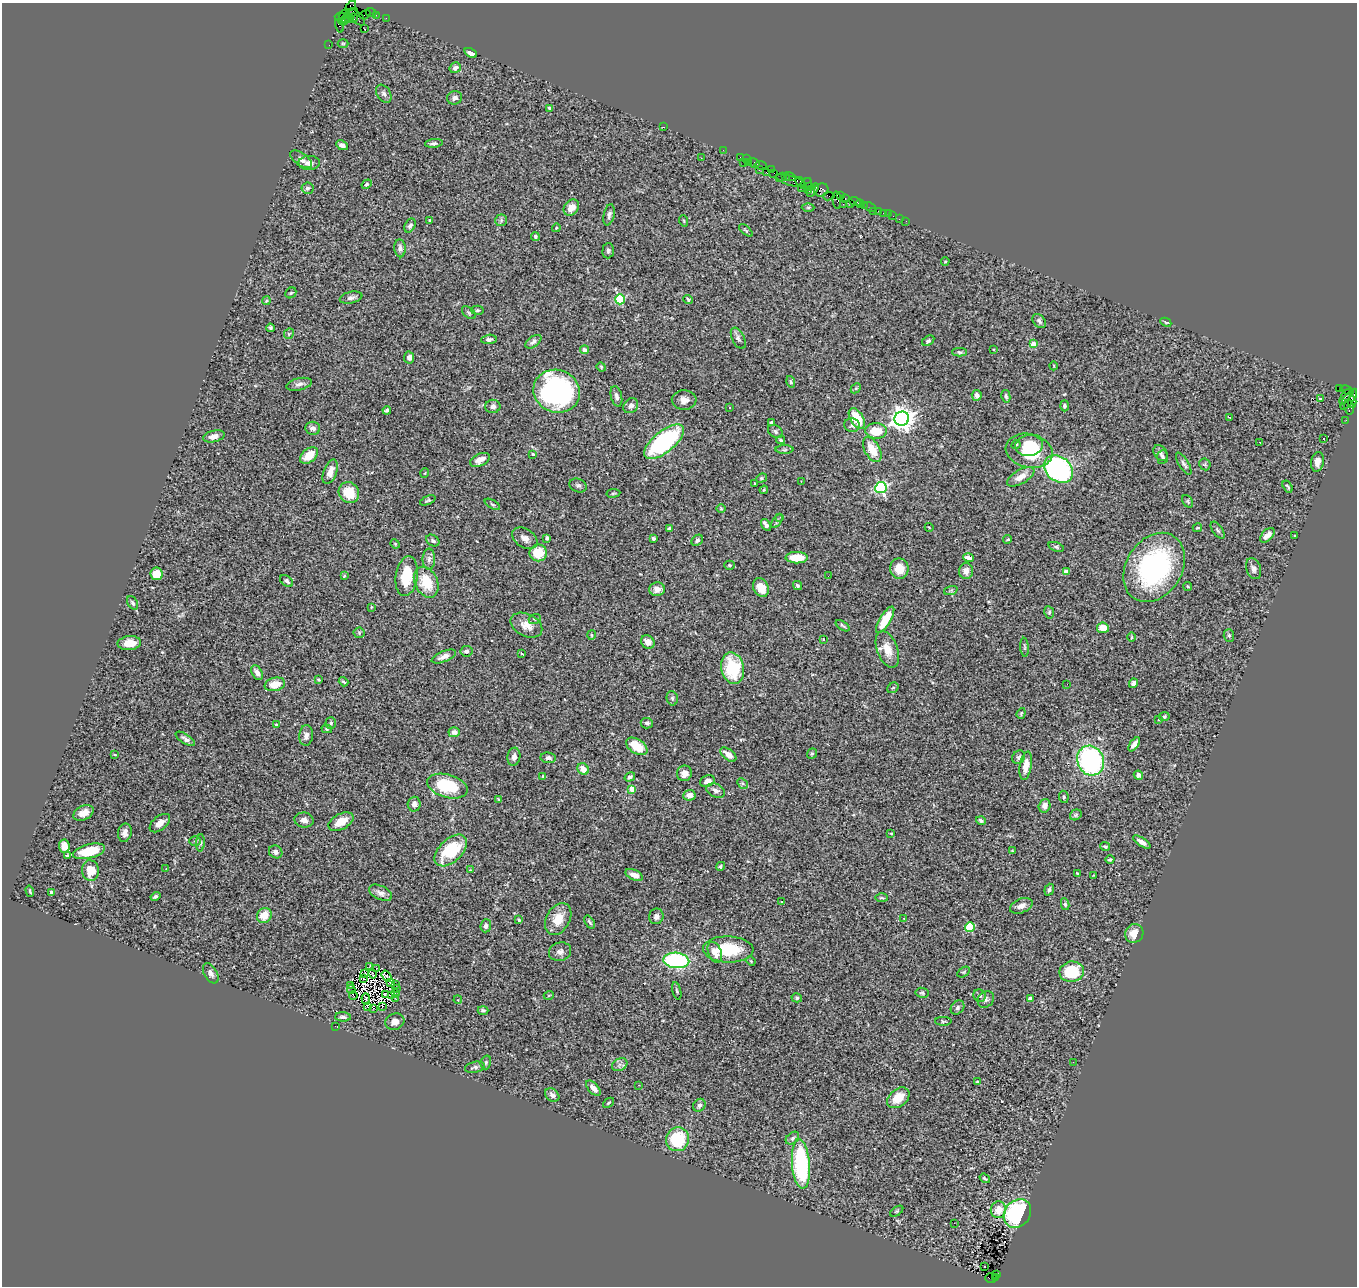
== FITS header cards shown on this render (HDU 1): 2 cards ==
NAXIS1  =                 1355
NAXIS2  =                 1284

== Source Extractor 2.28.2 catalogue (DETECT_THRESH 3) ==
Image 1355 x 1284 px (HDU 1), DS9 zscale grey, 1 PNG px = 1 image px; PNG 1359 x 1288 px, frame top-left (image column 1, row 1284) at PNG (2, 3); each listed source drawn as its Kron ellipse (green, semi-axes under 4 px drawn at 4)
Background 2.47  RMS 0.072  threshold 0.215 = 3 sigma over >= 5 px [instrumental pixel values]
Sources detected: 387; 9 with non-positive FLUX_AUTO (blend fragments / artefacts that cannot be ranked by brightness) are neither listed nor drawn; the other 378 listed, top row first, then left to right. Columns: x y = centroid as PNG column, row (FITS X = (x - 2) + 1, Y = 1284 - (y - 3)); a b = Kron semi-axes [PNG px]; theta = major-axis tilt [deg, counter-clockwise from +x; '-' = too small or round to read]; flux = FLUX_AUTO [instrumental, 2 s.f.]
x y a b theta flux
351 6 6 4 45 75
371 12 5 3 - 140
351 13 8 3 27 360
344 15 6 3 45 75
365 15 6 2 31 91
376 15 2 2 - 30
356 17 11 5 -42 720
342 18 7 5 -7 250
349 18 5 3 - 390
353 18 4 3 - 230
386 18 2 2 - 51
343 21 5 4 - 310
339 26 7 3 -74 270
365 29 2 2 - 750
343 43 5 3 - 4.8
329 45 2 2 - 40
471 53 7 4 -27 30
455 68 6 5 - 19
384 94 10 6 -57 18
455 98 7 6 - 17
549 108 4 4 - 9.1
663 127 3 2 - 210
434 143 9 4 6 13
342 145 6 4 -29 20
723 150 2 2 - 42
740 157 2 2 - 51
701 158 3 2 - 4
301 159 13 6 -34 20
746 159 2 2 - 91
743 162 2 2 - 200
749 162 3 2 - 84
309 163 11 7 1 27
754 163 6 3 -30 190
760 165 6 3 -8 200
771 169 4 3 - 150
759 170 3 2 - 110
766 172 3 2 - 140
774 173 3 2 - 37
785 176 4 2 - 100
789 176 6 3 -17 280
781 177 6 3 25 140
791 181 15 5 -16 710
800 182 5 3 - 250
367 184 5 4 - 6.7
806 184 6 3 41 410
809 187 3 3 - 300
307 188 6 5 - 11
801 188 3 2 - 84
809 190 4 3 - 460
813 190 8 3 53 360
821 190 7 6 - 810
829 196 6 3 7 470
840 196 3 2 - 100
845 199 3 2 - 96
837 200 8 3 -84 380
855 201 6 3 -20 310
850 203 4 3 - 97
843 204 2 2 - 68
860 204 4 3 - 130
864 206 3 3 - 140
808 207 6 4 0 6.8
870 207 6 3 -26 100
571 208 9 7 52 43
873 211 2 2 - 28
879 211 4 3 - 200
883 213 2 2 - 23
888 214 2 2 - 21
609 215 11 5 77 15
893 216 2 2 - 12
899 219 2 2 - 22
430 220 3 3 - 7.1
501 220 6 6 - 9.1
684 221 6 3 -72 4.8
906 221 2 2 - 13
410 226 7 5 59 12
556 228 4 3 - 4.6
746 230 8 4 -41 6.9
535 236 4 4 - 7.2
400 248 9 5 -84 18
608 251 8 6 85 12
945 261 4 3 - 5.7
291 293 6 5 - 6.8
351 298 11 5 12 16
620 299 5 5 - 290
688 299 5 3 - 7.4
266 301 4 3 - 4.3
477 310 6 4 3 7.5
469 313 8 5 -42 9
1039 321 8 5 -50 13
1166 322 6 4 -27 6.4
270 328 4 3 - 8.2
289 334 5 5 - 6.8
738 338 11 6 -64 15
489 339 8 4 7 14
928 341 7 4 34 11
533 342 9 5 36 16
1033 344 4 4 - 66
993 349 4 2 - 3.3
584 350 4 4 - 22
960 352 7 4 -2 9
409 357 6 5 - 18
1054 366 4 3 - 3.6
601 367 5 4 - 5.2
791 382 6 4 -73 7.9
299 384 13 6 13 21
856 388 5 4 - 5.8
1339 388 4 3 - 1100
1347 390 7 3 -21 100
557 391 23 21 -21 1100
977 395 5 5 - 19
616 396 11 5 -77 18
1006 396 6 4 -77 9.2
1345 397 9 2 61 360
1320 398 3 2 - 4.8
1349 399 12 5 54 860
684 400 12 9 -2 36
1352 402 5 4 - 350
493 406 7 6 - 21
631 406 8 7 - 26
1065 406 5 4 - 12
729 407 3 3 - 19
1349 407 7 5 -77 350
387 410 4 3 - 9.2
1229 417 3 2 - 6.1
857 418 11 6 -59 130
902 419 7 7 - 4100
1346 420 2 2 - 35
771 423 4 3 - 16
852 425 8 7 - 14
313 428 7 6 - 25
775 431 8 6 -36 11
876 431 11 7 -2 110
214 436 11 5 13 32
1324 439 3 2 - 5.3
781 440 4 3 - 6.4
664 442 24 10 39 630
1260 442 3 2 - 5.7
1016 444 5 4 - 5.3
1029 446 14 10 7 110
784 450 9 4 0 9.2
872 450 13 7 -61 85
1029 451 24 16 -12 250
1161 453 9 6 -58 15
533 454 4 4 - 5.1
309 455 10 6 41 80
1162 457 7 5 84 11
480 460 10 6 24 39
1317 462 10 6 80 35
1184 464 13 5 -59 15
1205 464 6 5 - 7.4
1058 469 16 12 -40 970
330 472 13 6 69 40
425 473 5 3 - 3.5
1021 477 15 7 30 49
761 478 5 4 - 6.8
801 481 2 2 - 2.5
755 483 3 3 - 4.9
578 485 9 6 -20 12
1288 486 6 3 -56 6.9
881 488 5 5 - 750
764 490 4 3 - 4.6
349 493 11 9 -52 110
613 493 7 3 9 5.7
428 500 8 3 23 7.6
1188 501 7 5 -57 6.2
492 504 8 3 -30 7.7
721 509 5 3 - 4.4
780 517 3 2 - 5.3
777 521 8 4 55 7.7
766 525 6 3 -58 32
929 527 4 2 - 3.1
1197 528 5 3 - 5.8
669 529 4 3 - 7.3
1218 530 10 5 -54 12
1267 535 9 5 46 33
1295 536 3 2 - 5.2
525 538 14 9 -34 33
547 538 4 3 - 20
653 539 3 3 - 13
1008 539 4 2 - 4.1
697 540 6 5 - 9.7
433 541 7 5 -33 9.9
395 544 5 4 - 5.2
1056 547 8 4 -19 8.8
538 553 9 8 - 120
797 558 11 6 -1 100
969 558 5 4 - 45
429 559 10 6 88 17
729 565 5 4 - 7.5
1154 567 37 28 58 830
899 569 10 9 - 76
1254 569 11 7 -70 21
966 571 8 7 - 37
1066 571 4 4 - 33
156 574 6 6 - 83
344 576 3 3 - 4.2
407 576 20 11 82 140
828 576 2 2 - 6.6
287 581 7 5 -38 12
426 582 16 11 -64 130
797 586 5 4 - 8.1
1188 587 4 4 - 8
761 588 10 7 -64 67
657 589 8 7 - 38
951 590 7 4 19 6.7
133 603 7 5 -58 12
371 607 3 2 - 3.6
1049 612 6 4 -81 8.3
535 619 6 5 - 8.2
885 620 15 5 59 110
526 625 17 11 -27 53
843 626 8 3 -33 8.8
1103 628 6 5 - 56
359 633 5 5 - 5.8
591 635 5 3 - 5
1229 635 6 5 - 9.2
1132 637 5 3 - 4.5
823 639 3 3 - 3.5
648 642 7 6 - 32
129 643 11 7 5 58
1024 647 9 3 -85 7.5
887 649 19 10 -70 77
466 651 6 5 - 14
522 653 3 2 - 3.7
444 656 13 5 22 28
733 668 16 11 -77 250
257 673 8 5 -61 30
319 680 4 3 - 4.9
344 682 5 3 - 6.1
1133 683 5 4 - 14
275 684 10 6 12 80
1067 684 2 2 - 9.2
893 688 6 5 - 7.3
672 698 7 5 -76 9.4
1021 713 5 4 - 6
1164 717 5 4 - 9.7
1159 719 3 3 - 4.1
331 723 6 5 - 9
647 723 6 5 - 12
276 725 4 4 - 11
327 729 5 4 - 7.2
454 732 5 5 - 17
306 735 10 7 85 26
185 739 11 4 -33 18
1134 744 8 4 55 21
637 746 12 7 -32 100
812 753 6 4 53 5.9
115 754 4 2 - 3.7
728 755 9 5 -39 42
514 757 9 6 81 26
1019 757 7 6 - 9.9
548 758 8 5 -6 13
1091 761 15 13 -65 820
1026 766 14 6 81 49
583 769 6 5 - 46
684 773 8 7 - 34
1138 775 5 4 - 22
543 776 4 4 - 5.3
630 777 5 4 - 13
707 781 7 5 22 29
742 783 6 4 -45 7.9
447 786 21 11 -16 230
632 789 4 4 - 84
716 791 10 6 -25 22
689 795 6 5 - 36
1064 797 6 4 -81 7.8
498 799 4 2 - 3.6
414 804 7 6 - 21
1045 806 7 6 - 30
84 813 11 7 26 39
1076 815 6 5 - 8.4
304 820 10 7 -9 27
981 821 5 4 - 13
341 822 13 7 27 73
160 823 12 7 39 39
125 833 9 7 78 26
891 833 3 2 - 3.7
195 841 6 5 - 7.9
1142 842 10 4 -32 30
200 843 8 3 85 8.3
64 846 6 5 - 45
1105 847 5 3 - 7.8
451 850 19 11 44 240
89 851 16 7 14 100
1012 851 4 3 - 4.5
276 852 7 6 - 16
68 855 3 2 - 36
1110 860 4 3 - 7
720 866 4 4 - 6.9
166 869 3 2 - 10
471 870 3 3 - 8.5
91 871 10 8 -83 71
1077 873 4 2 - 3.8
634 875 9 5 -24 29
1094 875 3 2 - 3.1
1049 890 6 4 69 11
30 891 6 2 -73 5
51 892 3 3 - 12
381 893 12 6 -26 24
155 896 5 4 - 9
882 898 6 3 -2 5.8
782 901 3 2 - 7.3
1065 904 6 4 -80 8
1021 906 12 7 22 31
264 915 8 7 - 65
656 916 8 7 - 19
904 918 3 2 - 2.5
558 919 17 11 60 91
519 920 4 3 - 6.8
590 922 7 3 -56 8.2
486 926 6 5 - 14
970 927 5 4 - 210
1134 933 9 9 - 53
728 949 25 13 -2 220
560 952 11 9 17 24
715 952 11 6 -68 52
676 960 13 7 -5 610
751 961 5 3 - 4.6
369 967 3 2 - 6.1
377 969 3 2 - 3.2
964 972 7 4 33 5.7
1072 972 12 10 11 220
211 973 11 6 -61 19
365 974 3 3 - 2.4
373 974 4 2 - 3.2
387 976 6 2 -54 1.8
363 979 3 2 - 5.4
390 983 3 2 - 3.1
351 985 2 2 - 2.5
395 985 2 2 - 2.2
351 989 4 2 - 3.9
396 989 3 2 - 1.7
677 991 9 4 -76 8.7
395 993 4 2 - 7.9
922 993 6 5 - 8.1
353 995 4 2 - 8.3
385 995 4 3 - 5.4
549 995 5 3 - 4.1
391 996 3 2 - 3.6
979 996 6 5 - 13
395 998 3 2 - 7.6
797 998 5 4 - 8.7
1030 998 4 3 - 27
366 999 6 3 -88 0.37
986 999 9 7 48 15
458 1000 4 3 - 4.1
367 1006 2 2 - 240
382 1007 2 2 - 1.8
373 1008 3 2 - 4.7
957 1008 8 6 49 12
483 1010 5 4 - 9.7
343 1017 8 4 -3 15
943 1021 8 4 0 7.1
395 1022 9 8 - 31
335 1026 2 2 - 14
486 1062 7 5 75 7.4
1073 1062 3 2 - 7.1
620 1065 8 6 29 17
475 1067 10 5 10 13
977 1082 3 3 - 12
639 1085 2 2 - 2.2
593 1088 9 5 -49 30
552 1095 8 6 -39 22
898 1098 12 8 39 82
609 1103 6 4 39 7.1
699 1105 7 6 - 16
792 1138 7 5 41 12
677 1139 12 11 - 220
801 1164 25 9 -85 550
985 1178 5 3 - 7.2
998 1210 8 7 - 57
897 1211 7 3 36 5.8
1017 1213 15 13 52 500
954 1223 3 2 - 2.1
984 1266 3 2 - 15
996 1274 3 2 - 160
991 1278 6 5 - 620
996 1278 3 2 - 160
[9 non-positive-flux detections neither listed nor drawn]